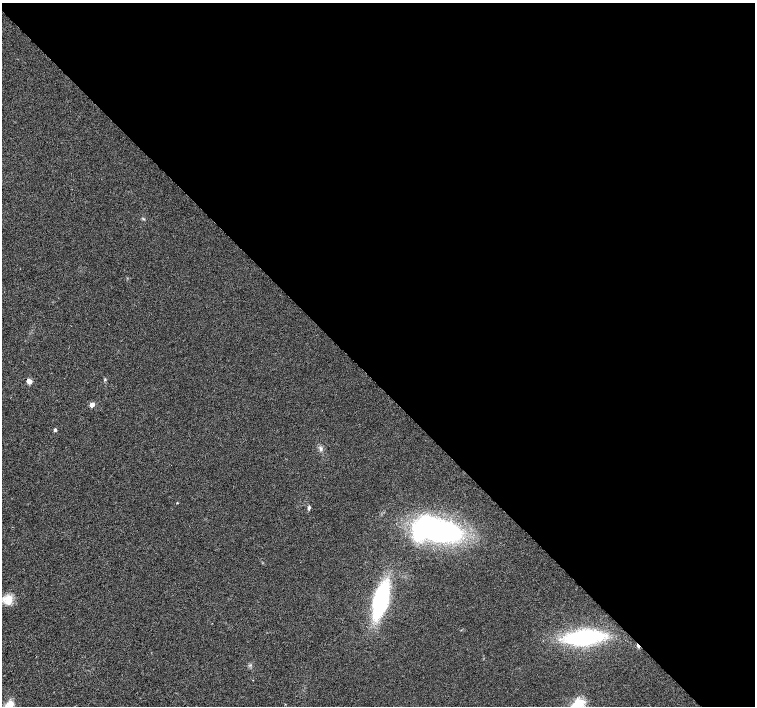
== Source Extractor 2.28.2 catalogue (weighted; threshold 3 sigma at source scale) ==
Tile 8 of 4 x 4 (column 4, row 2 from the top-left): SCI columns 4521-6026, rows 3037-4444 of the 6026 x 6007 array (HDU 1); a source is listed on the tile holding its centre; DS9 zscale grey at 2 x 2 block average (1 PNG px = mean of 2 x 2 image px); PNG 757 x 708 px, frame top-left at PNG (2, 3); no overlay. Shown black and unused: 54% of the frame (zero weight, under 2 of 3 exposures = <1% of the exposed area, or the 3 px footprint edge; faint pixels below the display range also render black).
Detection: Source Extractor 2.28.2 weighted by HDU 2 'WHT'; one run over the whole footprint, this tile lists its part. Background 0.0157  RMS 0.0077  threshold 0.0345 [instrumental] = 3 sigma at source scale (4.5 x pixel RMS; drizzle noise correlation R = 1.50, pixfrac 1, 0.0396/0.0396 arcsec/px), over >= 5 px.
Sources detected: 15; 1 inside a brighter object's white glare — not listed; the other 14 listed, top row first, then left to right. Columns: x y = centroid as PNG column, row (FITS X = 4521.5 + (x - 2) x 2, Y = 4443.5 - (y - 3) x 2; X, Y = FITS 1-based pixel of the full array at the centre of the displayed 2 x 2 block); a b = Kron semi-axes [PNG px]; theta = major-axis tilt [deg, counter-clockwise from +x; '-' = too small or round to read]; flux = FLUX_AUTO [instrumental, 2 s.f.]
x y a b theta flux
105 380 4 3 - 1.9
29 381 4 3 - 22
92 405 3 3 - 25
55 430 2 2 - 4.7
320 448 7 3 -77 3.9
177 503 3 2 - 1.1
309 508 5 3 - 3.3
439 530 39 20 -14 430
8 600 13 11 29 22
381 600 27 11 76 250
584 637 30 12 6 220
638 646 4 2 - 10
10 704 11 9 83 16
577 705 17 11 37 40
Overlapping masked pixels (flux is a lower limit): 1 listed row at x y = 638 646
Isophote crosses this tile's border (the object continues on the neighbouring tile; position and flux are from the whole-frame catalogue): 2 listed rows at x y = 10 704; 577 705
Diffuse or blended objects may show on this block-average render without a row.